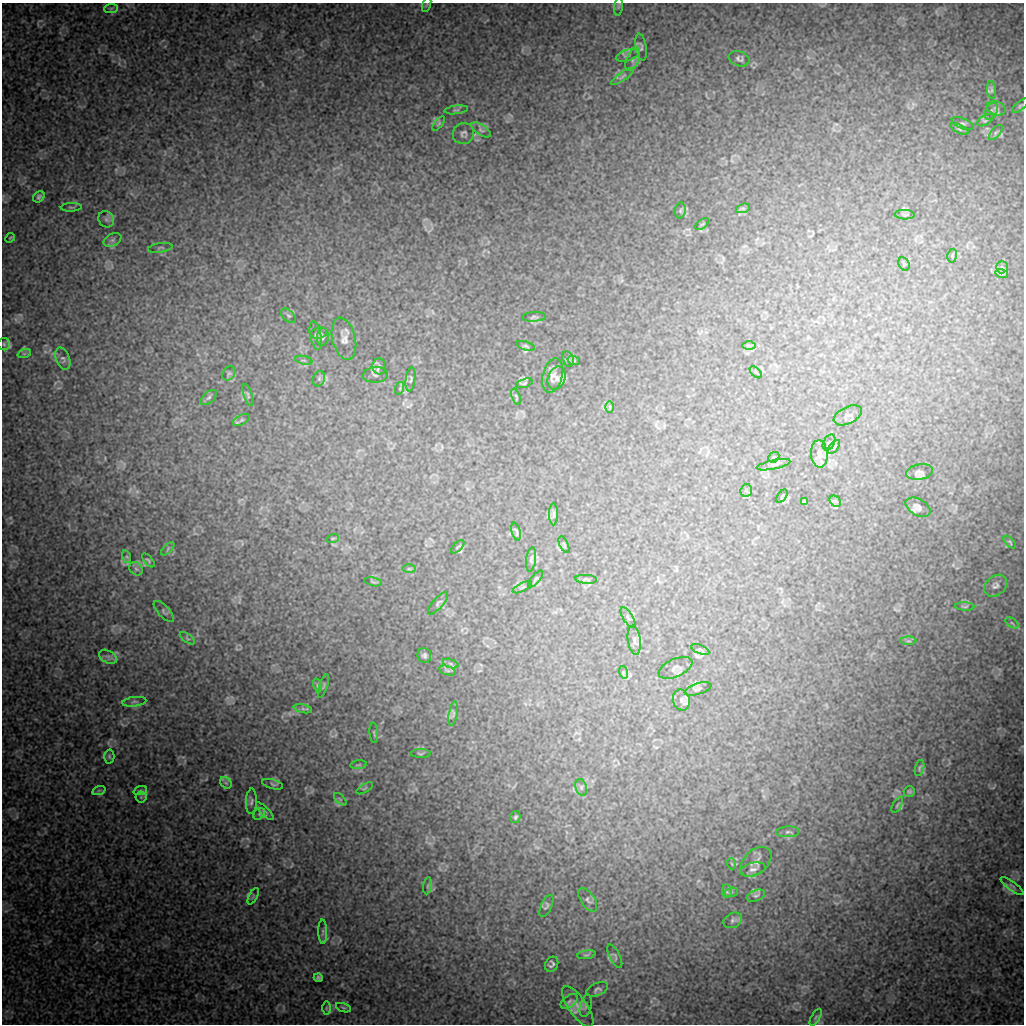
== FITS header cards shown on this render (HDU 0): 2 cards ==
NAXIS1  =                 1022 / length of data axis 1
NAXIS2  =                 1022 / length of data axis 2

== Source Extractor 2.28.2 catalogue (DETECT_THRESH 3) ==
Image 1022 x 1022 px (HDU 0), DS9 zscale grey, 1 PNG px = 1 image px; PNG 1026 x 1026 px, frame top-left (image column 1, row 1022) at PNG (2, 3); each listed source drawn as its Kron ellipse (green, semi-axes under 4 px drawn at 4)
Background 8930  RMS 46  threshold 138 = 3 sigma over >= 5 px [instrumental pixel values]
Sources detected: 158; all 158 listed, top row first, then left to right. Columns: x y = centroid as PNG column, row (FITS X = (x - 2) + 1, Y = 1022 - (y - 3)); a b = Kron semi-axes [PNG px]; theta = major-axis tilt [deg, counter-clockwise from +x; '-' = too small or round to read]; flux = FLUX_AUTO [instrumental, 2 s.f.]
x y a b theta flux
427 4 8 3 71 4000
618 7 9 4 82 4900
111 8 7 4 2 5800
641 47 13 5 -80 7700
628 55 12 5 18 11000
633 59 12 6 68 13000
739 59 11 7 -19 9400
623 76 13 4 35 7900
992 90 9 4 -82 7400
1020 106 10 4 40 5700
996 108 9 6 -21 11000
456 110 12 2 7 4100
991 111 9 6 67 9100
985 120 9 5 31 5700
439 123 8 3 50 4000
963 123 11 5 -23 7500
960 129 10 4 -27 6500
481 130 11 5 -34 10000
996 132 9 4 48 6600
463 133 11 10 - 11000
39 197 6 5 - 5900
71 207 10 3 3 4700
743 208 7 4 18 6500
680 211 8 5 83 6100
905 215 10 4 -2 6400
106 219 8 7 - 11000
702 224 8 4 36 5000
10 238 5 4 - 3200
112 240 9 6 27 9700
160 248 12 4 8 7100
952 256 7 5 80 5300
904 264 7 5 -62 5600
1002 267 6 6 - 6500
1002 274 6 4 -17 4200
288 316 9 5 -43 6800
534 317 12 4 4 7100
319 333 8 6 18 7400
316 336 15 5 -79 11000
323 337 9 6 83 8400
344 339 21 11 -76 28000
4 344 6 6 - 7200
526 346 9 4 -17 6300
749 346 6 4 0 6000
24 354 7 4 19 5300
63 359 11 7 -69 11000
568 359 8 5 -74 6200
304 360 9 3 -13 5200
574 361 6 4 -18 3800
379 366 8 7 - 9400
756 372 7 3 -45 3500
229 373 8 6 54 7000
375 375 12 8 4 12000
553 375 17 10 75 21000
557 378 12 8 70 22000
319 379 8 6 71 8200
411 379 12 5 82 6700
524 383 8 4 17 4600
400 388 6 4 72 4200
248 395 11 3 -72 6700
209 397 10 5 41 8200
516 397 8 2 -71 3700
610 407 6 4 89 3700
848 415 15 8 26 13000
241 420 9 5 27 7600
829 443 8 5 61 7600
834 447 8 4 53 5000
819 454 14 8 -86 23000
774 457 6 4 41 5800
774 465 17 4 12 13000
920 472 13 7 10 11000
746 490 6 5 - 7000
782 496 7 4 54 4300
805 501 4 3 - 4400
835 501 6 5 - 6500
918 507 13 8 -30 17000
554 514 11 4 90 7800
516 532 9 3 -75 4800
333 538 6 4 18 4000
1010 542 8 3 -46 3900
564 545 9 2 -64 3000
458 547 8 3 45 4000
168 549 8 3 46 5000
127 557 6 4 -71 5500
531 559 12 5 83 6800
148 560 8 4 -49 5400
136 569 7 6 - 7500
409 569 6 4 0 4900
536 579 10 4 49 5900
586 579 10 4 -4 6300
373 582 9 3 -11 3400
996 586 13 9 41 14000
522 587 10 3 27 4800
438 603 14 5 49 7900
965 606 9 3 -3 4200
164 611 13 5 -47 8300
628 617 11 5 -58 8500
1012 623 7 4 -37 5300
187 638 8 4 -35 5500
634 640 14 6 -82 15000
909 641 8 4 0 5800
700 650 9 4 -23 7200
424 655 7 7 - 8200
108 657 9 6 -29 12000
451 664 8 3 -19 5500
675 668 18 9 24 15000
448 671 8 3 -19 5400
623 672 6 4 -73 5200
317 685 7 4 -73 5600
323 686 12 2 71 3700
698 689 14 5 17 10000
681 700 10 8 -75 17000
134 702 12 4 7 9700
303 709 9 3 -13 6800
453 714 12 4 80 6200
374 733 10 3 -85 4000
420 753 10 3 0 4600
109 756 7 5 -88 5700
359 765 8 3 5 4100
920 768 8 4 74 5400
226 783 6 5 - 6400
273 784 11 4 -15 6100
581 787 8 5 -74 7300
365 788 9 2 31 2700
99 790 7 4 19 5000
140 791 7 4 20 5100
909 791 5 5 - 4600
141 797 5 5 - 6000
340 799 8 4 -45 5000
251 801 13 5 87 9100
897 805 9 3 60 3700
265 811 12 3 -45 6900
259 814 6 5 - 7000
515 817 6 5 - 5800
788 832 12 5 3 9300
756 862 18 12 42 26000
732 864 5 3 - 2900
753 869 13 6 14 15000
428 886 8 4 81 6100
1012 886 14 3 -37 6500
727 891 7 5 -79 5100
731 892 7 3 19 4200
253 896 9 3 61 4400
756 896 9 5 20 7500
588 900 13 7 -56 9800
546 906 12 5 65 7600
733 920 10 7 28 10000
323 932 12 4 -88 8200
586 955 9 2 9 4200
615 956 13 5 -62 6700
552 964 8 6 61 8500
318 978 4 4 - 6600
597 989 11 6 24 8400
569 1001 10 5 38 9100
578 1006 24 9 -55 33000
586 1006 11 5 78 7900
326 1008 6 4 89 4400
343 1008 8 3 -19 4500
816 1017 9 4 60 6700
At the frame edge (FLAGS 8, measured only in part): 1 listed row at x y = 427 4